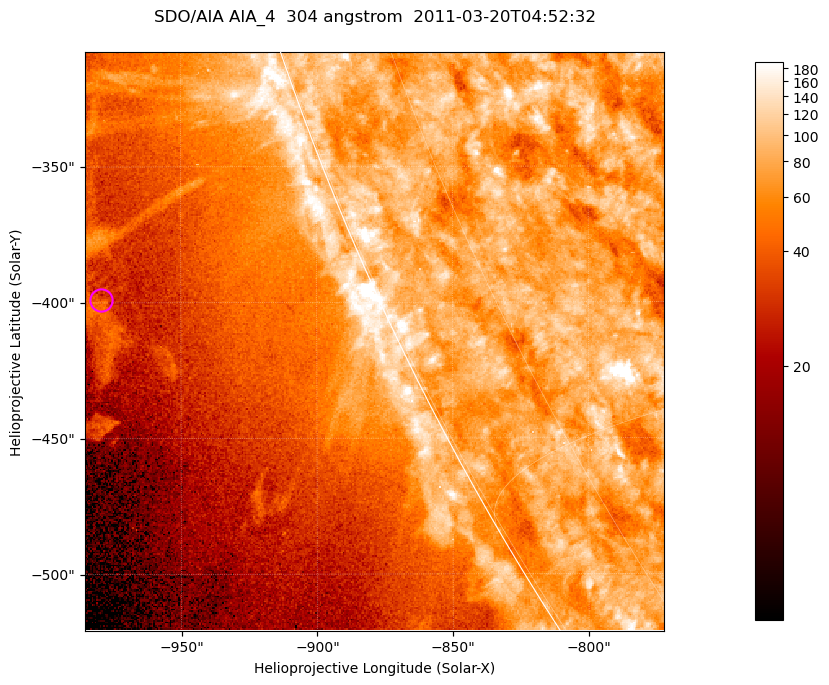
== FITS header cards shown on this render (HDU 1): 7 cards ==
TELESCOP= 'SDO/AIA '           / For AIA: SDO/AIA
INSTRUME= 'AIA_4   '           / For AIA: AIA_ATA1, AIA_ATA2, AIA_ATA3 or AIA_AT
WAVELNTH=                  304 / [angstrom] Wavelength
WAVEUNIT= 'angstrom'           / Wavelength unit: angstrom
DATE-OBS= '2011-03-20T04:52:32.123' / [ISO] Date when observation started; ISO 8
CTYPE1  = 'HPLN-TAN'           / CTYPE1; Typically HPLN
CTYPE2  = 'HPLT-TAN'           / CTYPE2; Typically HPLT

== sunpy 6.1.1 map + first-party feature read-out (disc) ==
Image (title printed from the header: SDO/AIA AIA_4  304 angstrom  2011-03-20T04:52:32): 355 x 355 px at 0.6 arcsec/px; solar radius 964 arcsec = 1606 px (partial field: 0.7% of the solar disc is inside the frame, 45% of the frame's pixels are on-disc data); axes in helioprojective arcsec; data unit not stated in the header (colour bar unlabelled)
Orientation: roll -0.132 deg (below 1 deg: not rotated)
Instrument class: DISC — disc imager (sunpy class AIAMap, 304 A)
Bright regions (active regions / flare kernels): reference = the on-disc median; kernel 3 px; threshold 5 sigma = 109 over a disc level ~79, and >= 1.15x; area >= 126 px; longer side >= 4 px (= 2.4 arcsec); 0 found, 0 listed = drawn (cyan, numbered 1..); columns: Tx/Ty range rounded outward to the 2 arcsec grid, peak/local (2 s.f.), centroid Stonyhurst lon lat
Off-limb structures (1.02-1.3 R_sun): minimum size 63 px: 6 found; the strongest spans PA ~110..115 deg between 1.08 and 1.11 R_sun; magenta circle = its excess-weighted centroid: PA ~110 deg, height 1.1 R_sun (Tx ~-980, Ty ~-400 arcsec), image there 1.7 x the reference